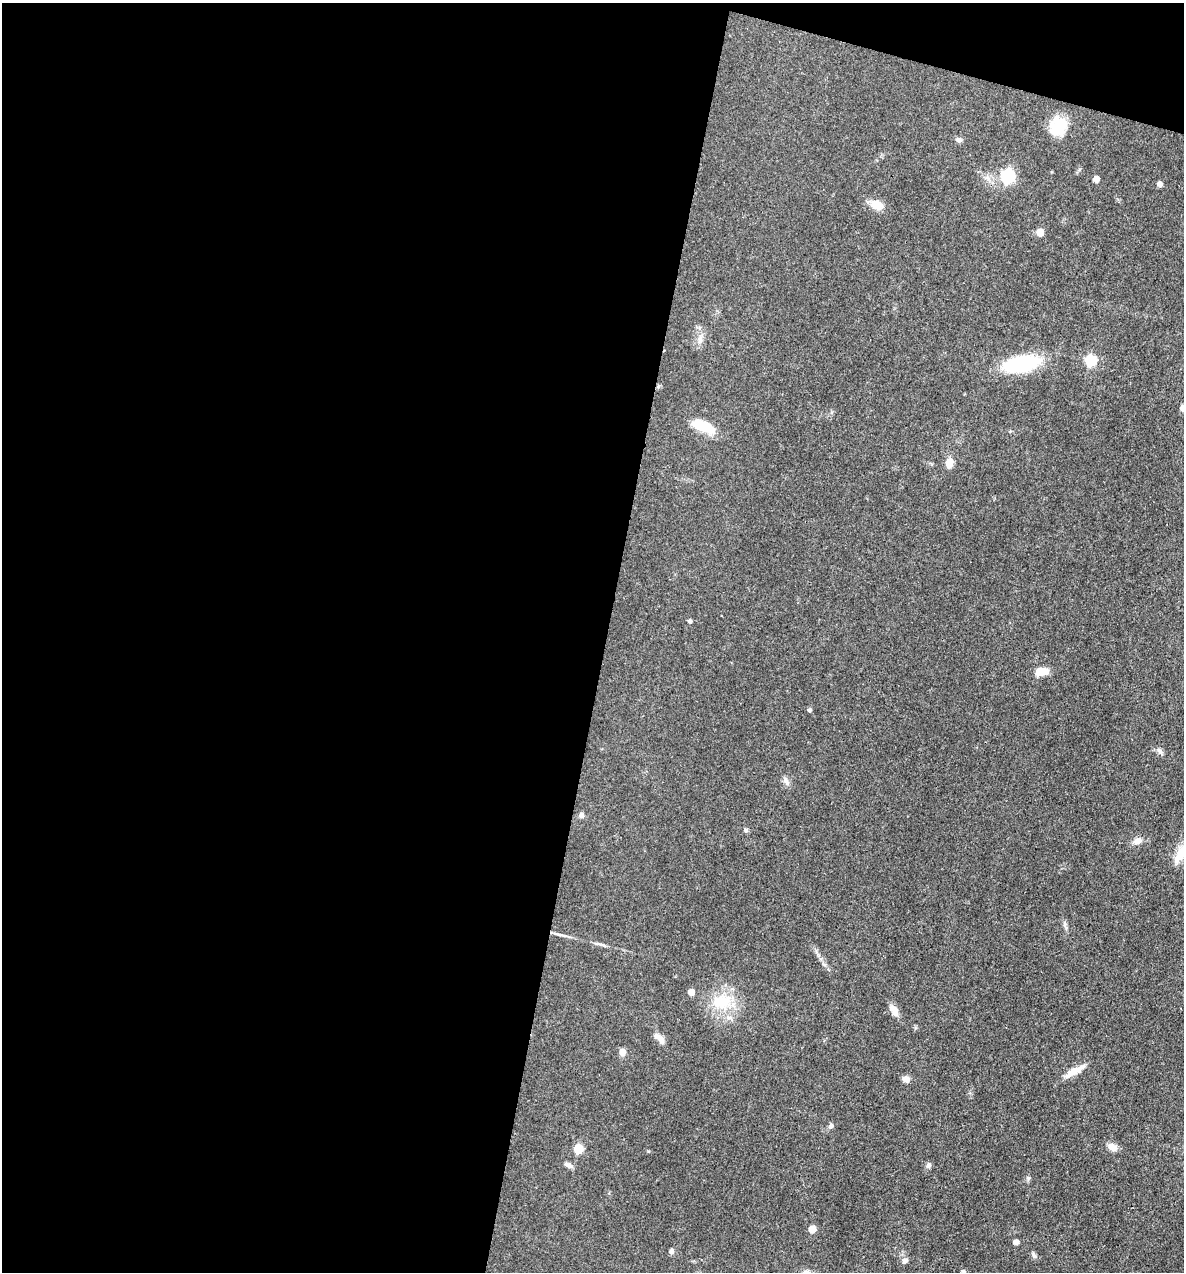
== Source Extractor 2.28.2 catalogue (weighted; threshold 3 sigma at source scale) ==
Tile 1 of 4 x 4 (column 1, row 1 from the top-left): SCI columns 246-1427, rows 3811-5080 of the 5098 x 5081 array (HDU 1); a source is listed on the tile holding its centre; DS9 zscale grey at full resolution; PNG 1186 x 1274 px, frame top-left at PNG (2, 3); no overlay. Shown black and unused: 53% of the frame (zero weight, under 3 of 4 exposures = <1% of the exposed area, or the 3 px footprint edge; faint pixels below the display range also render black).
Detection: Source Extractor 2.28.2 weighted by HDU 2 'WHT'; one run over the whole footprint, this tile lists its part. Background 0.078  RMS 0.0068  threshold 0.0305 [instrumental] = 3 sigma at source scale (4.5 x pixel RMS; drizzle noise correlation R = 1.50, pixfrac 1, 0.05/0.05 arcsec/px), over >= 5 px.
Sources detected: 44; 1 inside a brighter listed object's ellipse — not listed separately; the other 43 listed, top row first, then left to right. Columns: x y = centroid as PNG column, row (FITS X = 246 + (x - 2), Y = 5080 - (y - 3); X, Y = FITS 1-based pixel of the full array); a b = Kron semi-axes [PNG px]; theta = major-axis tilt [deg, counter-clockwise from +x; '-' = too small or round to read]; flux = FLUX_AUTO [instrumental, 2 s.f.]
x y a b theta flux
1058 126 23 18 62 17
958 140 8 6 -13 1.8
1008 176 7 6 - 91
1096 179 5 5 - 5.5
1160 184 5 4 - 3.1
876 204 16 11 -17 8
1040 232 5 5 - 11
700 339 11 6 84 3.3
1090 360 6 5 - 53
1022 364 38 15 10 54
1183 408 5 5 - 5.5
704 426 27 10 -21 17
949 463 9 7 75 7.6
690 621 4 4 - 1.4
1042 671 14 8 12 9
809 710 5 5 - 1.3
1159 751 11 4 -45 1.9
786 781 12 6 -63 2.6
581 816 7 7 - 1.6
746 830 5 5 - 1.2
1138 841 10 8 30 4
1182 853 34 13 47 17
1065 924 12 4 -80 1.8
559 934 18 3 -16 2.9
599 944 14 4 -14 2
691 992 5 5 - 6.4
722 1002 26 19 4 24
894 1010 15 8 -57 5
661 1040 12 8 -57 3.9
622 1052 8 7 - 3.8
1074 1071 31 7 31 7.5
906 1079 8 7 - 3.5
831 1126 7 6 - 1.7
1112 1147 14 8 -29 4.5
578 1149 5 5 - 26
568 1165 12 6 -27 2.3
929 1165 7 6 - 1.8
1028 1178 7 5 70 1.3
812 1229 5 5 - 8.3
1016 1242 5 5 - 3.3
671 1251 7 6 - 1.8
1034 1255 8 6 -64 1.8
905 1261 8 7 - 2.2
Isophote crosses this tile's border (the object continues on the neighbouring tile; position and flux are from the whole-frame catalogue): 2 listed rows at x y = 1183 408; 1182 853
Unlisted compact peaks at least as high as the median listed source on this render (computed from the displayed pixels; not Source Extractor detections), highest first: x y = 648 1151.